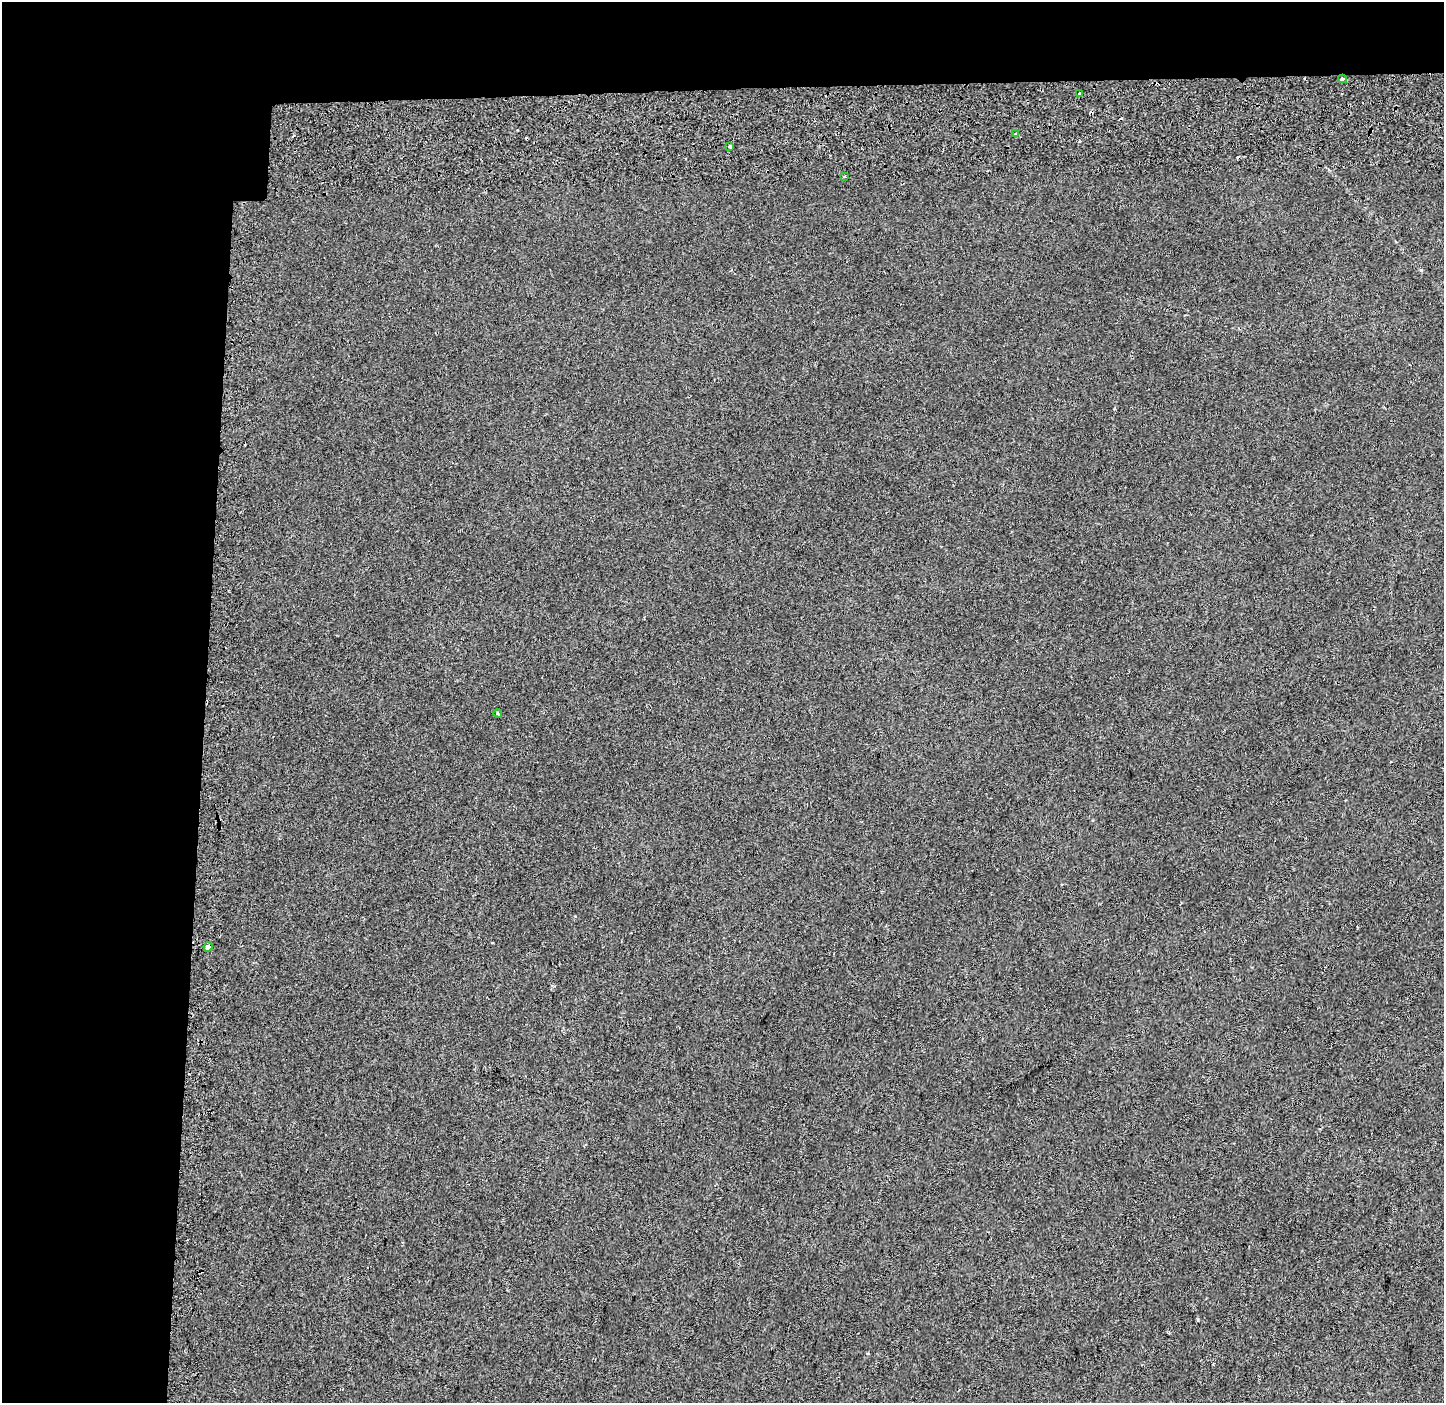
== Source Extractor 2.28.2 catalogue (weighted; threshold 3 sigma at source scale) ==
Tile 1 of 3 x 3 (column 1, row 1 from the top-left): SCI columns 34-1475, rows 3088-4488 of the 4400 x 4773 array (HDU 1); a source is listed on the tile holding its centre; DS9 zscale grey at full resolution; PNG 1446 x 1405 px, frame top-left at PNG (2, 2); each listed source drawn as its Kron ellipse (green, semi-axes under 4 px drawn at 4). Shown black and unused: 19% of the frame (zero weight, under 2 of 3 exposures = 6% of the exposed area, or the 3 px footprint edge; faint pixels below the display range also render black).
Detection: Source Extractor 2.28.2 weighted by HDU 2 'WHT'; one run over the whole footprint, this tile lists its part. Background 0.0299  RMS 0.007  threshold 0.0315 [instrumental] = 3 sigma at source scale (4.5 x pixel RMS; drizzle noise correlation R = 1.50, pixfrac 1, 0.0396/0.0396 arcsec/px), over >= 5 px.
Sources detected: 12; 5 cosmic-ray / hot-pixel residue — neither listed nor drawn; the other 7 listed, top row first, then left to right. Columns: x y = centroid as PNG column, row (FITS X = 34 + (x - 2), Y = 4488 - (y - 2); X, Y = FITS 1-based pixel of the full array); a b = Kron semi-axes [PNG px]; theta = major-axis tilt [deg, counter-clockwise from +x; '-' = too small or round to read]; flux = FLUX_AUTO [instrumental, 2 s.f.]
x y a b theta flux
1342 79 4 4 - 0.93
1080 93 3 3 - 2
1015 133 3 3 - 1.9
729 146 3 3 - 1.2
845 177 3 2 - 0.86
498 714 4 3 - 0.6
208 947 5 4 - 8.4
Overlapping masked pixels (flux is a lower limit): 1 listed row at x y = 208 947